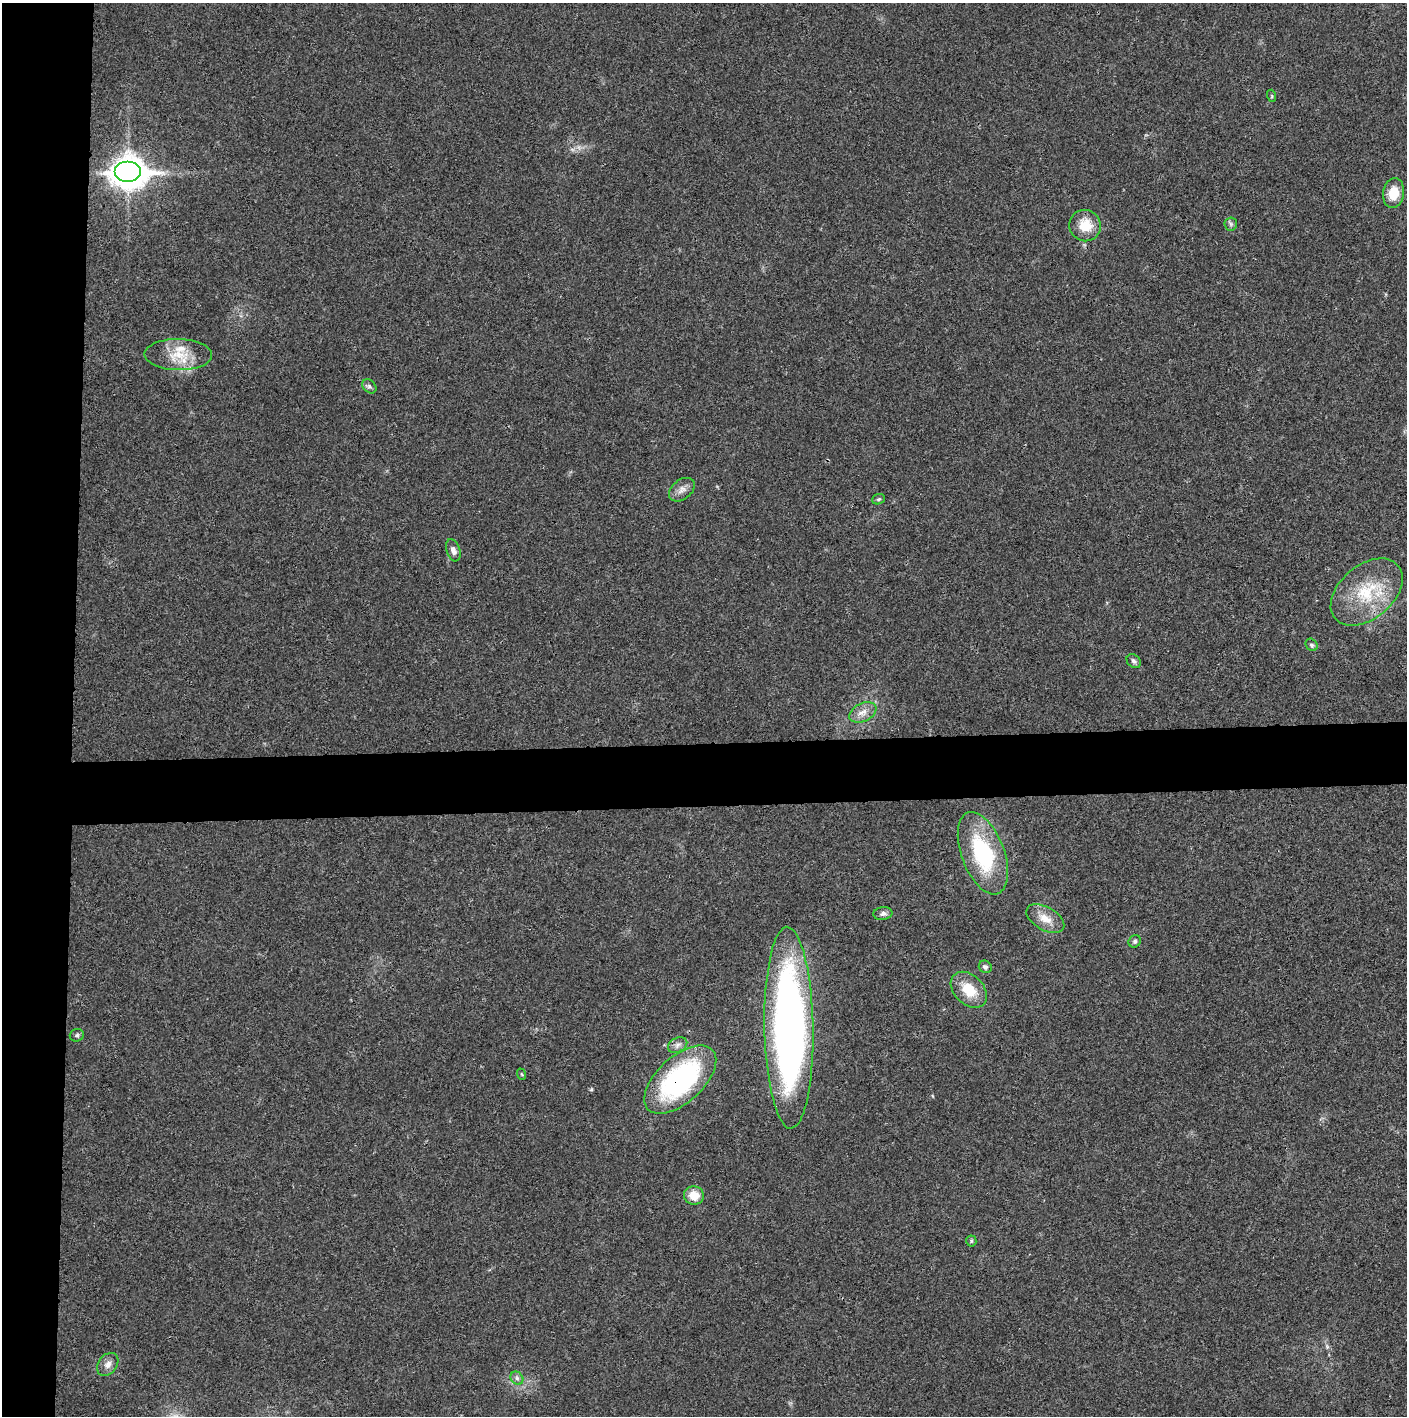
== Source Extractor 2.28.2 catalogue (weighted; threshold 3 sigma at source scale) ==
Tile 4 of 3 x 3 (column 1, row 2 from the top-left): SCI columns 4-1408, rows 1417-2830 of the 4219 x 4245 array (HDU 1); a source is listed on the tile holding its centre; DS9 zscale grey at full resolution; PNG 1409 x 1418 px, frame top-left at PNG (2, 3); each listed source drawn as its Kron ellipse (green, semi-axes under 4 px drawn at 4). Shown black and unused: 9% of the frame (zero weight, under 3 of 4 exposures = <1% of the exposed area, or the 3 px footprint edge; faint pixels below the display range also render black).
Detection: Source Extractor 2.28.2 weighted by HDU 2 'WHT'; one run over the whole footprint, this tile lists its part. Background 0.0195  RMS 0.0041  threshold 0.0186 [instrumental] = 3 sigma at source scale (4.5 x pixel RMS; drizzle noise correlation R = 1.50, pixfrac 1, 0.05/0.05 arcsec/px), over >= 5 px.
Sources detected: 30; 1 inside a brighter listed object's ellipse — not listed separately; the other 29 listed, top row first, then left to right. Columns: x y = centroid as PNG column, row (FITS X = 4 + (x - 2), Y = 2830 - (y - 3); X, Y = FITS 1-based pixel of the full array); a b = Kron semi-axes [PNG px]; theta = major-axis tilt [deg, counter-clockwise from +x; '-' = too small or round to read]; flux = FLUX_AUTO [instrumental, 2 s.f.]
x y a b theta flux
1272 96 6 4 -72 0.53
128 171 13 10 0 710
1394 193 15 10 82 7.3
1231 224 6 6 - 0.9
1085 226 16 15 - 9
178 355 34 15 -1 11
369 386 8 6 -44 1.1
682 490 14 9 39 2.8
878 499 6 5 - 0.67
453 550 11 6 -72 1.9
1367 592 41 26 41 24
1312 645 7 5 -48 0.94
1134 661 8 6 -46 1.2
863 712 14 9 25 3.6
983 853 43 21 -69 39
883 914 9 6 8 1.6
1045 919 21 11 -29 5.8
1135 941 6 6 - 0.96
985 967 7 6 - 1.1
969 990 21 14 -44 11
789 1028 101 24 -89 250
77 1035 7 6 - 0.93
678 1045 10 7 28 1.8
521 1074 6 3 -70 0.49
680 1080 44 23 42 74
694 1195 10 9 - 6.6
971 1241 5 5 - 0.63
108 1364 13 9 52 2.6
517 1378 7 5 -47 1.3
Overlapping masked pixels (flux is a lower limit): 1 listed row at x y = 680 1080